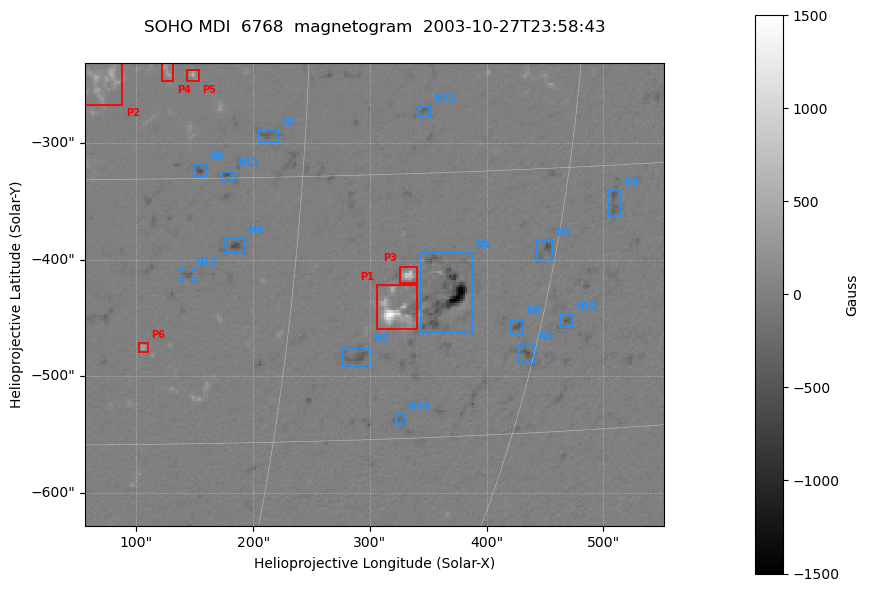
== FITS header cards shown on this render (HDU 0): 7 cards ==
TELESCOP= 'SOHO    '
DETECTOR= 'MDI     '
WAVELNTH=                 6768
DATE-OBS= '2003-10-27T23:58:43'
CTYPE1  = 'HPLN-TAN'
CTYPE2  = 'HPLT-TAN'
BUNIT   = 'Gauss   '

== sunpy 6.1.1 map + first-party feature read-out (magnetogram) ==
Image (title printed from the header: SOHO MDI  6768  magnetogram  2003-10-27T23:58:43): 250 x 200 px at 1.98 arcsec/px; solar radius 976 arcsec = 492 px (partial field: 6.6% of the solar disc is inside the frame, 100% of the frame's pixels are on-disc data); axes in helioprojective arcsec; data unit Gauss (BUNIT, on the colour bar)
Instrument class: MAGNETOGRAM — CONTENT/DPC_OBSR says magnetogram
Display: grey scale clipped to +-1500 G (the 99.5th-percentile rule alone would give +-348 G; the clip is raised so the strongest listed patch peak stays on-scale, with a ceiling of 1500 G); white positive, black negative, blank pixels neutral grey
Flux patches: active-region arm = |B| over 5 px >= 100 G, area >= 9 px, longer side >= 3 px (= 6 arcsec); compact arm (3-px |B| >= 300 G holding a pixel >= 400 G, >= 4 px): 5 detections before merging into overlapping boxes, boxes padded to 3 px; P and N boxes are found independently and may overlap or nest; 6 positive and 16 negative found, the strongest 6 + 14 listed = drawn (cap 20) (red P1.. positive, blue N1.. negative; 1 of them under ~7 arcsec drawn as corner ticks so the feature stays visible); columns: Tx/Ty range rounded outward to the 5 arcsec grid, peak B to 10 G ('>+1500(sat)' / '<-1500(sat)' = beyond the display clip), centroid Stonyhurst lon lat
Positive patches:
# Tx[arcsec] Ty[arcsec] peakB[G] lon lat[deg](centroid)
P1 305..340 -460..-420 +1460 +21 -23
P2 55..90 -270..-230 +570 +4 -10
P3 325..340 -420..-405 +870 +21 -21
P4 120..135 -250..-230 +430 +8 -9
P5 140..155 -250..-235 +690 +9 -10
P6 100..110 -480..-470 +380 +7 -24
Negative patches:
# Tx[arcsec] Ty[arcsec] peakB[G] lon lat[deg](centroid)
N1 340..390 -465..-395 <-1500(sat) +24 -22
N2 275..300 -495..-475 -540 +19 -25
N3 505..515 -365..-340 -440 +33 -17
N4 175..195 -395..-380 -560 +12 -19
N5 440..460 -400..-385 -550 +29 -19
N6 425..445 -490..-470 -510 +30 -25
N7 205..220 -300..-290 -430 +13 -13
N8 420..435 -465..-450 -420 +29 -24
N9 150..160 -330..-315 -510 +10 -15
N10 460..475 -460..-445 -420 +32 -23
N11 170..185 -335..-325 -510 +11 -15
N12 340..355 -280..-270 -410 +21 -12
N13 140..150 -420..-410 -360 +9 -20
N14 320..330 -545..-530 -280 +22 -29
Bipolar pairs (each listed P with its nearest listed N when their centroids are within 0.25 R_sun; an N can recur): P1-N1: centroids ~50 arcsec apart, P1 is east of N1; P2-N9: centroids ~100 arcsec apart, P2 is north-east of N9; P3-N1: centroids ~25 arcsec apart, P3 is north-east of N1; P4-N9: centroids ~100 arcsec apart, P4 is north of N9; P5-N7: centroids ~75 arcsec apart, P5 is north-east of N7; P6-N13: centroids ~75 arcsec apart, P6 is south-east of N13